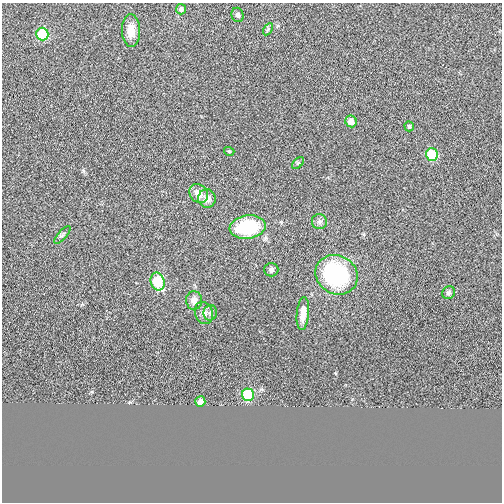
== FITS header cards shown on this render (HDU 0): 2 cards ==
NAXIS1  =                  500
NAXIS2  =                  500

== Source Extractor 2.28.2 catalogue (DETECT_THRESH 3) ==
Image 500 x 500 px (HDU 0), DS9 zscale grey, 1 PNG px = 1 image px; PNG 504 x 504 px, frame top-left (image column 1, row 500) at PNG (2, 3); each listed source drawn as its Kron ellipse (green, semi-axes under 4 px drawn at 4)
Background -4.88e-05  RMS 0.016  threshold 0.0476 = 3 sigma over >= 5 px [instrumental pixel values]
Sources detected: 25; all 25 listed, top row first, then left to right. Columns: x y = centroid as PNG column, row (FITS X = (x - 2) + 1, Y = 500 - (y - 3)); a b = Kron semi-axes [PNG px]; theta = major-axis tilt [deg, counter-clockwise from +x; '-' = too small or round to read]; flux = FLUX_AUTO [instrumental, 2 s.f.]
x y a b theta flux
181 9 5 5 - 3.1
238 15 7 6 - 3.2
268 29 7 4 59 1.5
131 31 16 9 -87 14
42 34 6 6 - 45
351 121 6 5 - 9.5
409 126 5 4 - 1.7
229 151 5 3 - 0.95
432 155 6 6 - 35
298 163 7 4 44 1.5
199 193 10 8 -46 9.7
207 198 9 8 - 7.7
319 222 7 7 - 3.4
248 227 18 11 9 69
62 235 11 3 48 1.6
271 270 7 7 - 2.7
337 275 22 19 -29 120
158 282 9 7 -76 42
449 293 7 6 - 2.4
194 300 9 8 - 7.5
204 313 11 9 -70 5.3
210 313 8 6 76 3
303 313 16 6 84 11
248 395 6 6 - 51
200 402 5 5 - 7.4